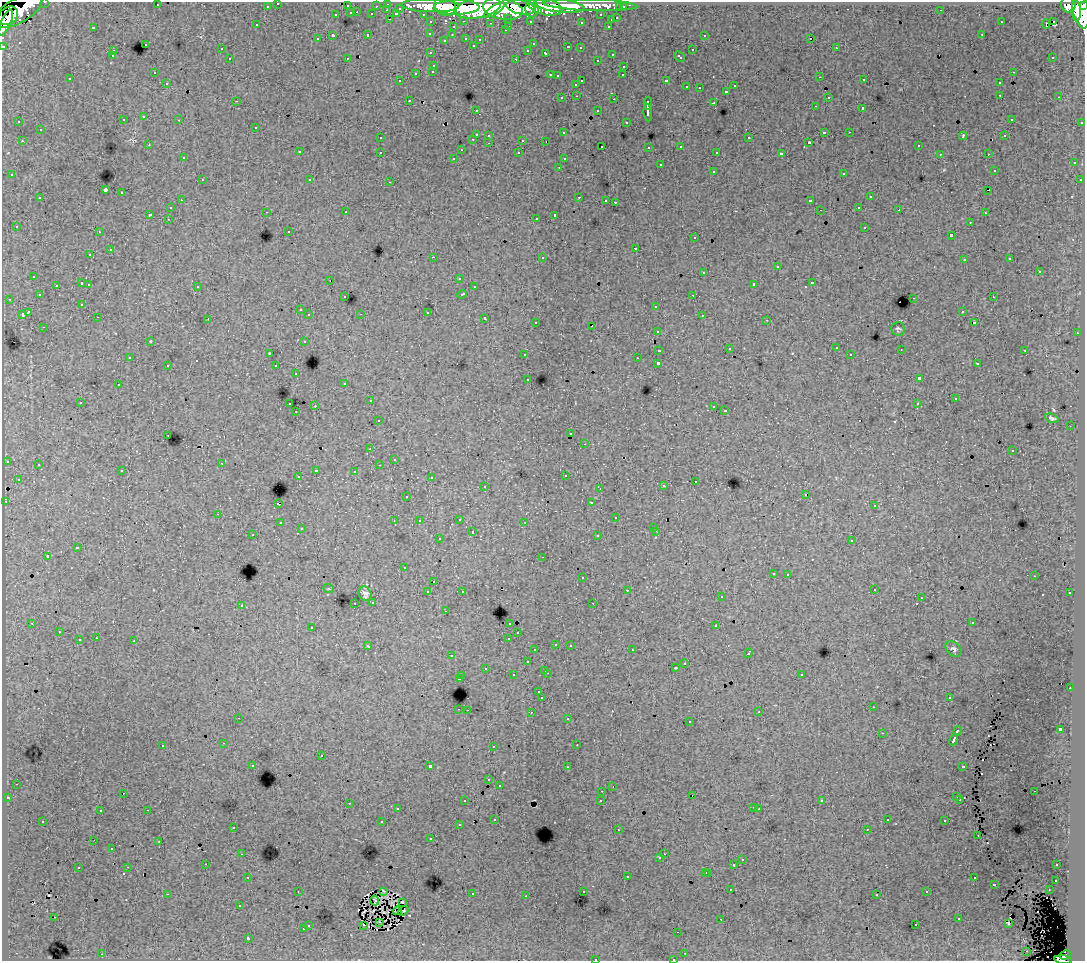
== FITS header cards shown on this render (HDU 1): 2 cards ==
NAXIS1  =                 1083
NAXIS2  =                  959

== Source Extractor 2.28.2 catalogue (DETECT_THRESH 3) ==
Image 1083 x 959 px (HDU 1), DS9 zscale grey, 1 PNG px = 1 image px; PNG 1087 x 963 px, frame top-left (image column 1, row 959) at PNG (2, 2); each listed source drawn as its Kron ellipse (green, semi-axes under 4 px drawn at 4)
Background 102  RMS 0.88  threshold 2.64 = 3 sigma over >= 5 px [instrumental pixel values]
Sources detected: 489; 2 with non-positive FLUX_AUTO (blend fragments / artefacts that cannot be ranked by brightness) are neither listed nor drawn; the other 487 listed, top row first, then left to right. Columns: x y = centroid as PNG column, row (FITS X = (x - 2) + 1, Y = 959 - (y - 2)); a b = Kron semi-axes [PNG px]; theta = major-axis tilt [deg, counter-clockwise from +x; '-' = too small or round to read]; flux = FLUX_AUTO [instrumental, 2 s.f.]
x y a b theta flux
45 2 3 2 - 2500
278 3 3 3 - 1800
388 4 3 3 - 4600
157 5 3 2 - 71
590 5 47 6 -2 100000
1068 5 8 7 - 75000
267 6 3 3 - 1300
347 6 3 3 - 570
376 6 3 2 - 820
430 6 28 6 -1 190000
445 6 11 9 -35 130000
559 6 26 6 -7 170000
1084 6 4 2 - 49000
457 7 23 7 0 340000
520 7 14 7 -12 210000
545 7 17 8 -12 220000
620 7 3 3 - 970
623 7 3 3 - 1500
400 8 3 3 - 670
478 8 23 10 12 430000
503 9 20 10 -11 460000
532 9 9 6 -89 150000
387 10 3 2 - 150
494 10 12 4 33 99000
941 10 2 2 - 46
1081 10 19 8 -78 310000
17 11 28 12 28 270000
538 11 4 3 - 53000
1076 11 10 4 -87 130000
357 12 3 2 - 170
351 13 3 3 - 610
372 14 3 3 - 870
396 14 4 3 - 550
423 14 3 2 - 1500
336 15 3 3 - 300
601 15 3 3 - 1200
8 16 11 8 36 170000
508 18 3 3 - 920
617 18 3 3 - 470
390 19 3 2 - 270
611 20 3 3 - 310
464 21 3 2 - 310
530 21 3 3 - 1100
1054 21 3 3 - 2600
431 22 3 3 - 1700
581 22 3 3 - 140
1001 22 2 2 - 36
6 23 14 5 67 130000
491 23 3 2 - 68
1046 24 5 3 - 240
257 25 3 2 - 58
509 26 3 2 - 310
608 26 3 2 - 310
93 27 3 2 - 580
453 27 3 3 - 260
505 30 3 2 - 100
430 33 3 3 - 150
982 34 2 2 - 39
368 35 3 3 - 470
452 35 3 2 - 120
704 35 3 3 - 310
333 36 3 3 - 1100
466 38 3 3 - 270
811 38 3 3 - 20000
317 39 3 3 - 150
480 39 3 3 - 150
444 40 3 2 - 60
145 44 3 3 - 310
533 44 3 3 - 64
473 45 3 3 - 92
3 46 3 3 - 3300
568 47 3 3 - 290
580 48 3 2 - 85
836 48 3 2 - 210
221 49 3 3 - 150
528 50 3 2 - 89
692 50 3 3 - 390
113 51 3 2 - 200
431 53 3 2 - 190
546 53 4 3 - 350
612 54 3 3 - 270
112 56 3 2 - 90
679 57 6 3 -43 390
1053 57 3 3 - 150
347 58 2 2 - 40
230 59 3 3 - 230
516 59 3 2 - 450
597 60 3 2 - 160
434 65 3 3 - 280
624 66 3 2 - 220
433 71 3 3 - 260
154 72 3 2 - 190
1013 72 3 2 - 260
416 73 3 3 - 330
550 75 3 2 - 260
623 75 3 2 - 78
557 76 3 3 - 74
820 77 2 2 - 100
70 79 3 2 - 100
864 80 3 2 - 150
400 81 3 2 - 77
582 81 3 3 - 500
666 81 3 3 - 780
167 83 3 3 - 260
999 83 3 3 - 220
576 84 3 3 - 250
735 86 3 3 - 200
686 87 3 3 - 180
699 88 3 2 - 40
726 91 3 3 - 290
1000 95 3 2 - 230
577 96 3 2 - 200
828 97 3 3 - 150
1059 97 3 2 - 120
562 98 3 3 - 190
614 99 3 2 - 340
409 100 3 2 - 210
236 101 3 2 - 38
714 103 3 3 - 700
648 104 6 3 89 1800
815 106 3 2 - 85
863 108 3 3 - 700
476 110 3 2 - 140
598 111 3 3 - 240
648 113 9 3 -83 1800
144 117 3 3 - 200
1011 119 3 3 - 160
123 120 3 3 - 170
179 120 3 2 - 180
19 122 3 2 - 130
626 122 3 2 - 130
1082 122 3 3 - 660
256 127 3 3 - 210
40 130 3 3 - 430
824 132 4 2 - 420
849 132 2 2 - 73
563 133 3 3 - 160
476 134 3 3 - 790
489 135 3 3 - 240
963 136 4 2 - 450
1005 136 3 3 - 150
380 138 3 3 - 100
749 138 3 3 - 240
473 139 3 2 - 280
523 140 3 3 - 630
22 141 3 2 - 320
546 141 2 2 - 29
809 142 3 3 - 72
489 143 3 2 - 180
149 145 3 2 - 90
602 146 3 2 - 120
681 146 3 3 - 150
918 146 3 2 - 200
649 147 3 3 - 170
461 150 3 2 - 74
299 152 3 3 - 280
380 152 3 3 - 220
717 152 3 3 - 110
519 153 3 3 - 190
781 154 4 3 - 1500
940 154 3 2 - 70
988 154 3 2 - 150
183 158 3 3 - 120
454 158 3 3 - 120
564 159 3 3 - 100
1074 163 3 3 - 310
660 165 3 3 - 480
559 167 3 2 - 91
994 170 3 2 - 77
713 171 3 3 - 250
844 173 3 3 - 320
12 175 3 3 - 180
202 180 3 2 - 130
310 180 3 3 - 130
1080 180 3 2 - 71
390 182 3 2 - 280
105 190 3 3 - 7800
988 190 3 2 - 85
122 193 3 3 - 540
579 197 3 2 - 400
870 197 3 3 - 480
40 198 3 3 - 380
181 200 3 2 - 100
606 200 3 3 - 130
810 201 3 3 - 1100
615 202 3 2 - 400
859 207 3 2 - 200
170 208 3 3 - 190
820 210 2 2 - 34
899 210 2 2 - 230
266 212 3 2 - 98
346 212 3 2 - 150
985 213 3 3 - 160
150 214 4 3 - 830
555 215 4 3 - 1500
536 218 3 2 - 130
168 219 3 2 - 160
970 222 3 2 - 160
16 226 3 3 - 83
865 227 3 3 - 340
289 231 3 3 - 160
99 232 3 2 - 130
951 235 3 3 - 1400
695 238 3 3 - 240
635 248 3 3 - 480
110 250 3 3 - 550
90 255 3 3 - 200
433 257 3 2 - 740
542 257 3 3 - 240
1010 259 3 3 - 220
964 260 3 3 - 260
777 267 3 3 - 710
1039 271 3 3 - 470
704 272 3 3 - 490
34 276 3 3 - 220
459 278 4 3 - 100
329 280 2 2 - 70
82 283 3 3 - 740
813 283 3 3 - 500
89 284 3 2 - 340
754 284 4 3 - 1600
56 285 3 2 - 200
197 286 3 3 - 250
474 287 3 2 - 84
462 294 5 3 - 400
39 295 3 3 - 210
693 295 3 2 - 140
345 297 3 3 - 120
993 297 3 2 - 170
914 298 3 2 - 430
9 299 3 2 - 200
82 304 3 3 - 99
656 306 3 3 - 360
300 310 3 3 - 200
962 311 3 3 - 170
28 312 4 3 - 1100
427 312 3 3 - 590
22 314 4 3 - 660
361 314 3 2 - 79
309 315 3 3 - 290
702 315 3 3 - 190
98 317 3 2 - 120
485 318 3 3 - 430
208 319 2 2 - 42
767 320 3 2 - 54
536 322 3 3 - 190
974 323 3 2 - 70
592 326 2 2 - 34
44 327 3 2 - 180
898 329 7 7 - 110
657 331 3 3 - 250
1077 333 3 2 - 200
150 341 3 3 - 46
304 341 3 3 - 340
836 348 3 3 - 180
729 349 2 2 - 45
901 349 3 2 - 46
659 350 4 3 - 770
1025 350 3 2 - 330
269 353 2 2 - 35
850 354 3 2 - 150
525 355 3 3 - 230
130 357 3 2 - 92
637 358 3 2 - 120
658 363 3 3 - 2300
977 364 3 3 - 200
168 365 3 3 - 340
276 366 3 3 - 410
296 374 3 2 - 100
528 379 3 3 - 110
919 379 4 3 - 1800
345 383 3 3 - 190
118 385 3 3 - 340
955 399 3 3 - 110
370 401 3 2 - 170
80 402 3 2 - 190
290 404 3 2 - 300
917 404 3 3 - 99
315 406 3 2 - 510
714 406 3 3 - 170
725 411 3 2 - 44
296 412 3 2 - 110
1052 418 7 4 -19 140
378 421 3 3 - 200
1070 426 2 2 - 45
571 434 3 2 - 120
168 435 3 2 - 110
585 444 3 2 - 160
370 449 3 2 - 110
1012 451 3 3 - 190
394 459 2 2 - 57
7 461 3 3 - 110
222 463 3 2 - 200
38 465 3 2 - 59
379 465 3 2 - 81
316 470 3 2 - 480
122 471 3 3 - 200
354 471 3 2 - 130
565 475 3 2 - 110
298 477 3 2 - 180
431 478 3 2 - 120
18 479 3 3 - 170
695 481 3 2 - 80
485 486 3 2 - 240
663 486 3 3 - 240
600 488 3 2 - 83
805 494 3 2 - 54
407 496 3 3 - 140
6 502 3 2 - 33
591 503 3 3 - 220
278 504 3 3 - 750
874 506 3 3 - 120
218 514 3 2 - 260
616 518 3 3 - 290
459 519 3 2 - 330
394 521 2 2 - 44
419 521 3 3 - 110
525 522 3 3 - 170
280 523 3 3 - 260
654 527 3 3 - 120
301 529 3 3 - 130
656 531 3 2 - 260
472 532 3 3 - 550
253 535 3 2 - 130
598 536 3 3 - 200
439 539 3 3 - 280
852 540 3 3 - 280
77 548 4 3 - 670
48 556 3 3 - 1400
543 557 3 2 - 140
404 568 3 3 - 110
773 573 3 3 - 210
788 574 3 2 - 270
1034 576 2 2 - 49
582 578 3 3 - 390
433 582 3 2 - 45
329 589 5 3 - 60
874 589 3 3 - 370
627 590 2 2 - 31
462 591 3 3 - 150
428 592 3 3 - 220
1070 593 3 3 - 220
365 594 7 6 - 270
721 597 3 3 - 230
921 598 2 2 - 35
373 602 3 3 - 230
355 603 3 2 - 210
593 603 2 2 - 34
241 605 3 3 - 260
445 611 3 2 - 150
32 623 3 3 - 40
510 623 3 3 - 230
972 623 3 3 - 190
716 626 3 3 - 520
312 627 3 3 - 260
59 632 3 2 - 160
518 633 3 3 - 190
96 638 3 2 - 250
509 638 4 3 - 630
79 640 3 3 - 510
134 641 3 3 - 590
556 644 3 3 - 260
570 645 3 2 - 260
368 646 4 3 - 360
953 649 9 6 -42 180
535 650 3 3 - 100
632 650 3 2 - 210
748 653 5 3 - 640
451 656 3 2 - 180
527 662 3 3 - 250
685 663 3 2 - 230
485 668 3 3 - 230
675 668 3 3 - 160
545 670 3 3 - 360
547 673 3 2 - 430
801 674 3 3 - 230
513 675 3 3 - 400
462 676 3 2 - 250
459 679 4 3 - 810
1070 688 2 2 - 170
539 692 3 3 - 120
542 698 3 3 - 1600
949 698 3 2 - 180
873 707 3 2 - 75
459 709 3 2 - 260
467 710 2 2 - 170
531 712 2 2 - 340
759 712 3 3 - 59
238 718 2 2 - 32
568 719 3 3 - 110
689 722 3 3 - 370
1060 729 3 3 - 1700
957 731 5 3 - 650
882 733 3 3 - 46
954 740 6 3 61 2300
224 743 3 2 - 270
163 745 3 3 - 350
577 745 2 2 - 30
493 746 3 2 - 70
321 756 3 3 - 520
253 765 3 3 - 160
429 766 3 3 - 2600
963 766 4 3 - 330
567 767 3 2 - 160
489 780 3 3 - 160
16 784 3 2 - 72
499 785 3 3 - 170
613 787 3 2 - 83
602 791 3 2 - 110
1034 791 3 2 - 74
124 793 2 2 - 69
692 796 2 2 - 17
957 797 3 3 - 230
8 798 3 2 - 46
960 799 3 2 - 120
601 800 3 3 - 280
465 801 3 3 - 260
822 801 3 3 - 110
349 803 3 2 - 240
753 807 3 2 - 91
397 809 3 3 - 170
759 809 3 2 - 62
147 810 3 2 - 360
100 811 3 3 - 280
495 819 3 2 - 100
887 820 3 3 - 170
43 821 3 3 - 250
945 821 3 3 - 310
382 822 3 3 - 580
459 825 3 2 - 140
233 827 3 2 - 150
867 829 3 2 - 95
618 830 3 2 - 120
978 835 3 2 - 100
431 839 3 2 - 85
94 840 2 2 - 21
159 841 3 2 - 49
112 849 3 2 - 110
242 854 3 2 - 110
664 854 2 2 - 230
660 858 3 3 - 170
742 860 3 3 - 240
206 864 2 2 - 120
734 864 3 3 - 820
1057 865 3 2 - 140
128 867 3 2 - 170
78 868 3 3 - 280
706 872 3 3 - 250
709 873 3 3 - 350
627 876 3 3 - 390
248 877 3 2 - 220
974 878 3 3 - 240
1056 880 3 3 - 260
994 884 3 3 - 460
731 890 3 2 - 170
1049 890 3 2 - 85
298 891 2 2 - 44
384 891 3 2 - 67
583 891 3 2 - 96
927 892 3 2 - 110
167 894 3 2 - 750
472 894 3 2 - 360
877 895 3 3 - 140
526 896 3 2 - 130
375 901 5 3 - 40
402 902 3 2 - 47
239 906 3 3 - 70
397 911 4 2 - 57
403 911 5 3 - 53
55 917 2 2 - 11
959 918 3 3 - 330
721 919 2 2 - 34
379 922 3 2 - 57
1008 923 3 2 - 60
308 925 3 3 - 310
364 925 3 2 - 72
916 925 3 2 - 160
303 929 3 3 - 270
678 932 2 2 - 44
248 938 3 3 - 1500
1027 951 2 2 - 58
685 953 3 2 - 220
102 954 3 2 - 180
1065 955 6 4 30 49000
595 959 3 2 - 280
673 959 3 2 - 140
1063 960 9 3 -8 55000
At the frame edge (FLAGS 8, measured only in part): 8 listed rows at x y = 45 2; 278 3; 1084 6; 6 23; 3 46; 595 959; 673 959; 1063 960
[2 non-positive-flux detections neither listed nor drawn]